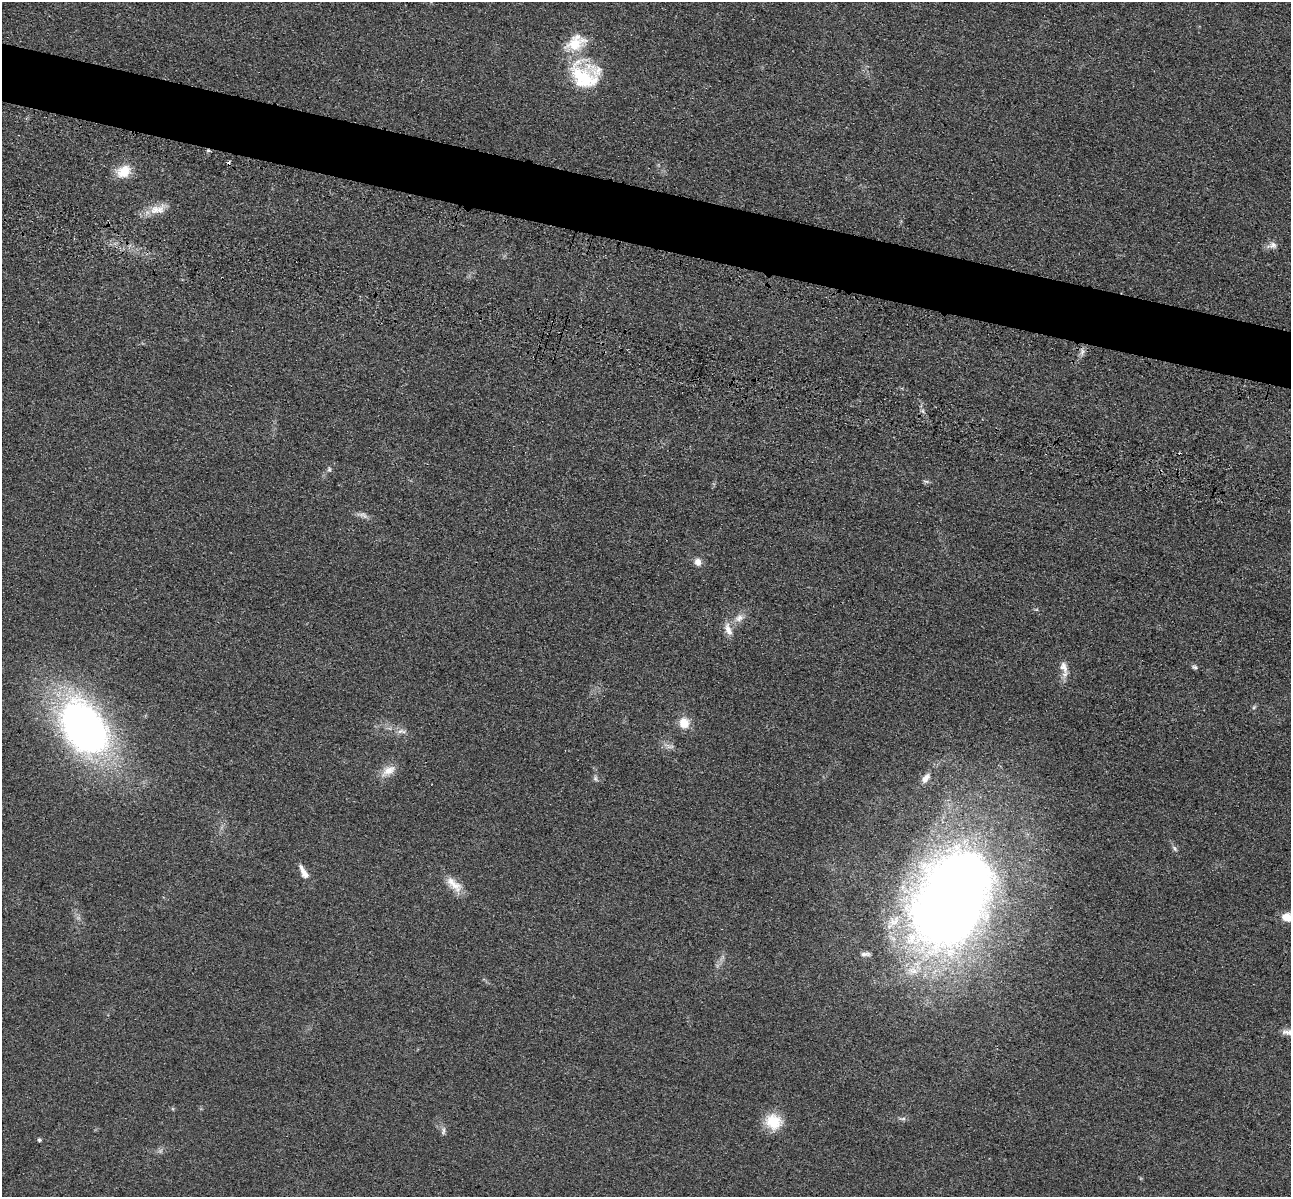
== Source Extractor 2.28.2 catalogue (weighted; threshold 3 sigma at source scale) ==
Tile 11 of 4 x 4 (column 3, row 3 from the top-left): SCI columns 2751-4039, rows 1591-2785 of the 5350 x 5365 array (HDU 1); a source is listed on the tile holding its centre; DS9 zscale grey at full resolution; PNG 1293 x 1199 px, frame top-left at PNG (2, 2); no overlay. Shown black and unused: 5% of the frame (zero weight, under 3 of 4 exposures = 9% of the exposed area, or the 3 px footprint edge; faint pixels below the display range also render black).
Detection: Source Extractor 2.28.2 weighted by HDU 2 'WHT'; one run over the whole footprint, this tile lists its part. Background 0.0477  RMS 0.0085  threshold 0.0383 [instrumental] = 3 sigma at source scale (4.5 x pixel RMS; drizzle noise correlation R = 1.50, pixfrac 1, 0.05/0.05 arcsec/px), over >= 5 px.
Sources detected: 39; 1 too faint to see at this stretch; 3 cosmic-ray / hot-pixel residue — not listed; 3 inside a brighter listed object's ellipse — not listed separately; the other 32 listed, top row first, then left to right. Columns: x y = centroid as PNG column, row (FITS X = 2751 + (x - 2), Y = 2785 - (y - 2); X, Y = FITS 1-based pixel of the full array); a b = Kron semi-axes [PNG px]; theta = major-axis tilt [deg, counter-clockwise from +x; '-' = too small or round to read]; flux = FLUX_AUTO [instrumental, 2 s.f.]
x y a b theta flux
585 75 40 34 -21 56
123 171 19 15 27 15
158 209 25 12 13 12
1272 245 14 9 8 4.4
1082 352 9 5 66 3
923 411 7 4 -71 1.8
329 469 7 5 69 1.6
926 481 9 3 -13 1.5
363 515 13 6 -28 3.8
698 562 8 7 - 5.5
739 618 13 9 23 6.3
728 629 18 8 -71 7
1064 667 17 9 -70 6.9
1195 667 7 6 - 1.7
1254 707 6 4 46 1.2
684 723 12 11 - 12
84 728 40 27 -54 570
400 731 11 6 24 3.4
388 771 21 10 31 10
926 778 15 7 55 5.6
595 779 8 6 -65 2
1175 849 9 4 -46 1.8
305 874 14 8 -52 6.2
454 884 28 10 -43 12
951 901 110 70 64 930
1287 917 11 9 -13 9.7
865 954 12 5 3 2.8
1289 1032 19 7 -10 6.4
902 1119 11 4 -2 2.1
774 1122 21 19 -29 21
443 1131 12 4 78 2.3
39 1140 5 4 - 1.2
Isophote crosses this tile's border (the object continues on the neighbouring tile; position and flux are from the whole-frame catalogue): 2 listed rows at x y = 1287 917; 1289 1032